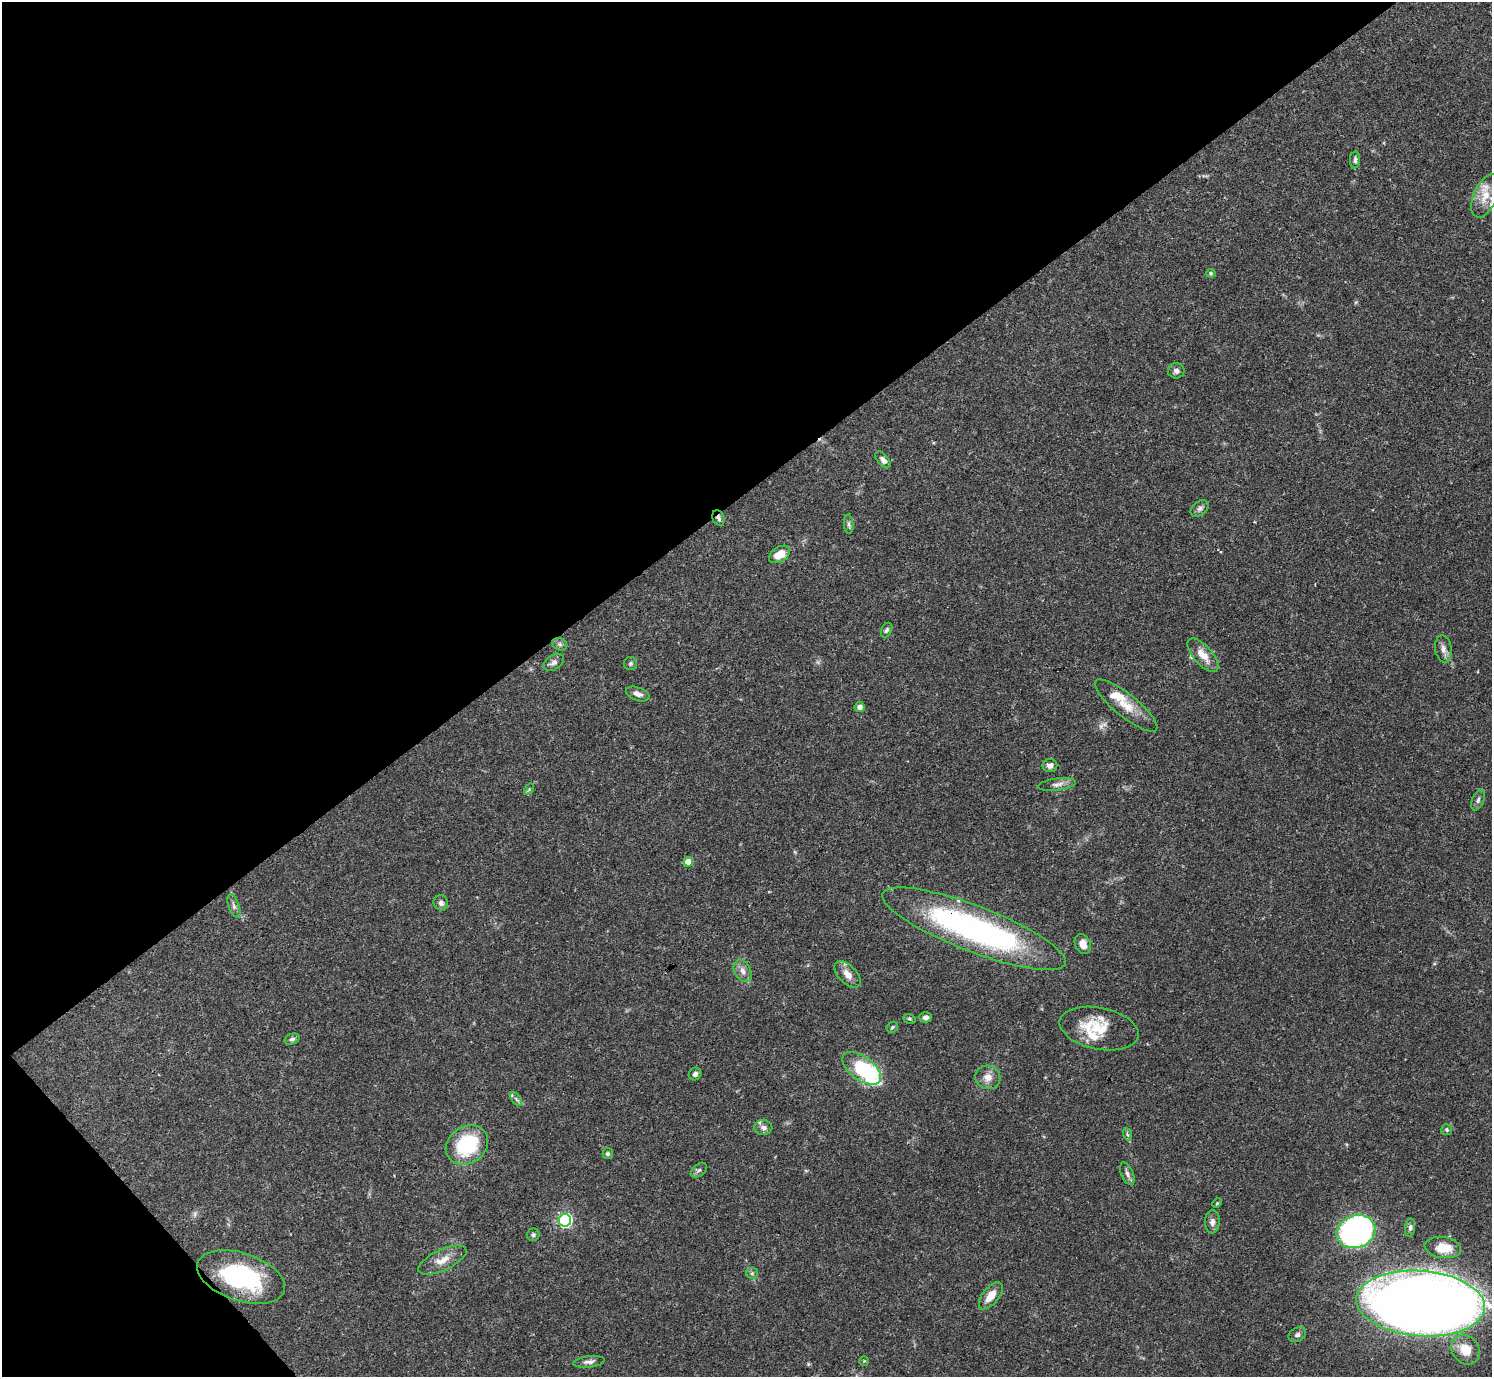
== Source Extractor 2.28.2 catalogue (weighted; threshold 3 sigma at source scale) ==
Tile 5 of 4 x 4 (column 1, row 2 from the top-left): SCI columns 1-1490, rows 2910-4284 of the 5963 x 5960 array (HDU 1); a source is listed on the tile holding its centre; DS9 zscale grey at full resolution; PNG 1494 x 1379 px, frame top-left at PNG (2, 2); each listed source drawn as its Kron ellipse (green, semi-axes under 4 px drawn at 4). Shown black and unused: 38% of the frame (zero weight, under 3 of 4 exposures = <1% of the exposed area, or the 3 px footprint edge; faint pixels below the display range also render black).
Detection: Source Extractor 2.28.2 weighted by HDU 2 'WHT'; one run over the whole footprint, this tile lists its part. Background 0.0406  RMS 0.0027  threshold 0.012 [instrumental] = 3 sigma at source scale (4.5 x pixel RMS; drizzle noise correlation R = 1.50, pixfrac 1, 0.05/0.05 arcsec/px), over >= 5 px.
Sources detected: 70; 1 inside a brighter object's white glare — neither listed nor drawn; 8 inside a brighter listed object's ellipse — not listed separately; the other 61 listed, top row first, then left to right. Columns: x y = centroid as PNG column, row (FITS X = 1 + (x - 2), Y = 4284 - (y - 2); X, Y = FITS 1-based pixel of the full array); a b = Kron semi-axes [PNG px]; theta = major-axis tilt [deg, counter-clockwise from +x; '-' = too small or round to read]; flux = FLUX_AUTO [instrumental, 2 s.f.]
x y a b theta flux
1355 160 8 5 86 0.69
1485 196 23 11 67 5
1211 273 5 4 - 0.34
1176 371 8 7 - 1.1
883 460 10 5 -47 1.2
1200 508 10 7 39 0.98
718 518 8 5 -67 0.78
849 524 10 5 -85 0.7
779 554 11 7 32 3.9
887 630 8 5 63 0.58
560 644 8 6 -22 0.72
1443 649 14 8 -82 1.6
1203 655 21 9 -48 3.6
554 662 11 7 32 1.1
630 663 6 6 - 0.53
638 694 12 6 -20 1.3
1126 706 39 11 -39 5.7
860 707 5 5 - 1.3
1050 766 7 6 - 1.2
1057 784 19 6 7 1.5
529 789 6 4 57 0.37
1478 800 11 6 68 0.88
688 862 5 5 - 4.2
441 903 7 7 - 0.98
234 906 12 5 -70 0.82
974 929 98 23 -21 80
1083 944 10 7 -66 2.2
743 971 12 8 -62 1.7
847 974 16 9 -46 2.4
926 1017 6 5 - 0.88
909 1019 6 4 -19 0.44
892 1027 6 5 - 0.4
1099 1028 40 21 -12 8.5
292 1039 8 5 24 0.66
862 1068 22 12 -37 16
695 1074 6 6 - 0.8
988 1077 13 11 -15 2.4
516 1099 8 4 -53 0.65
763 1128 9 7 -6 1.2
1447 1130 5 5 - 0.42
1127 1134 7 4 -72 0.5
467 1145 22 18 33 18
608 1154 5 5 - 0.51
699 1170 9 5 39 0.71
1127 1174 12 6 -66 1
1217 1203 5 3 - 0.27
565 1220 6 6 - 55
1212 1222 11 7 89 1.3
1410 1228 9 5 82 0.74
1356 1232 20 16 18 81
533 1235 6 6 - 0.59
1443 1247 18 10 -8 5.5
442 1260 26 10 25 3.5
752 1273 6 5 - 0.51
241 1277 46 24 -19 29
991 1296 16 8 52 3.4
1420 1303 64 32 -4 610
1297 1335 9 7 27 0.86
1466 1350 16 13 -51 5.5
864 1361 4 4 - 0.28
589 1362 16 5 7 1.2
Overlapping masked pixels (flux is a lower limit): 4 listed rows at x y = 718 518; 974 929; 241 1277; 1420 1303
Isophote crosses this tile's border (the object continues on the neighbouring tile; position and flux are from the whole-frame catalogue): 1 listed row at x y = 1420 1303